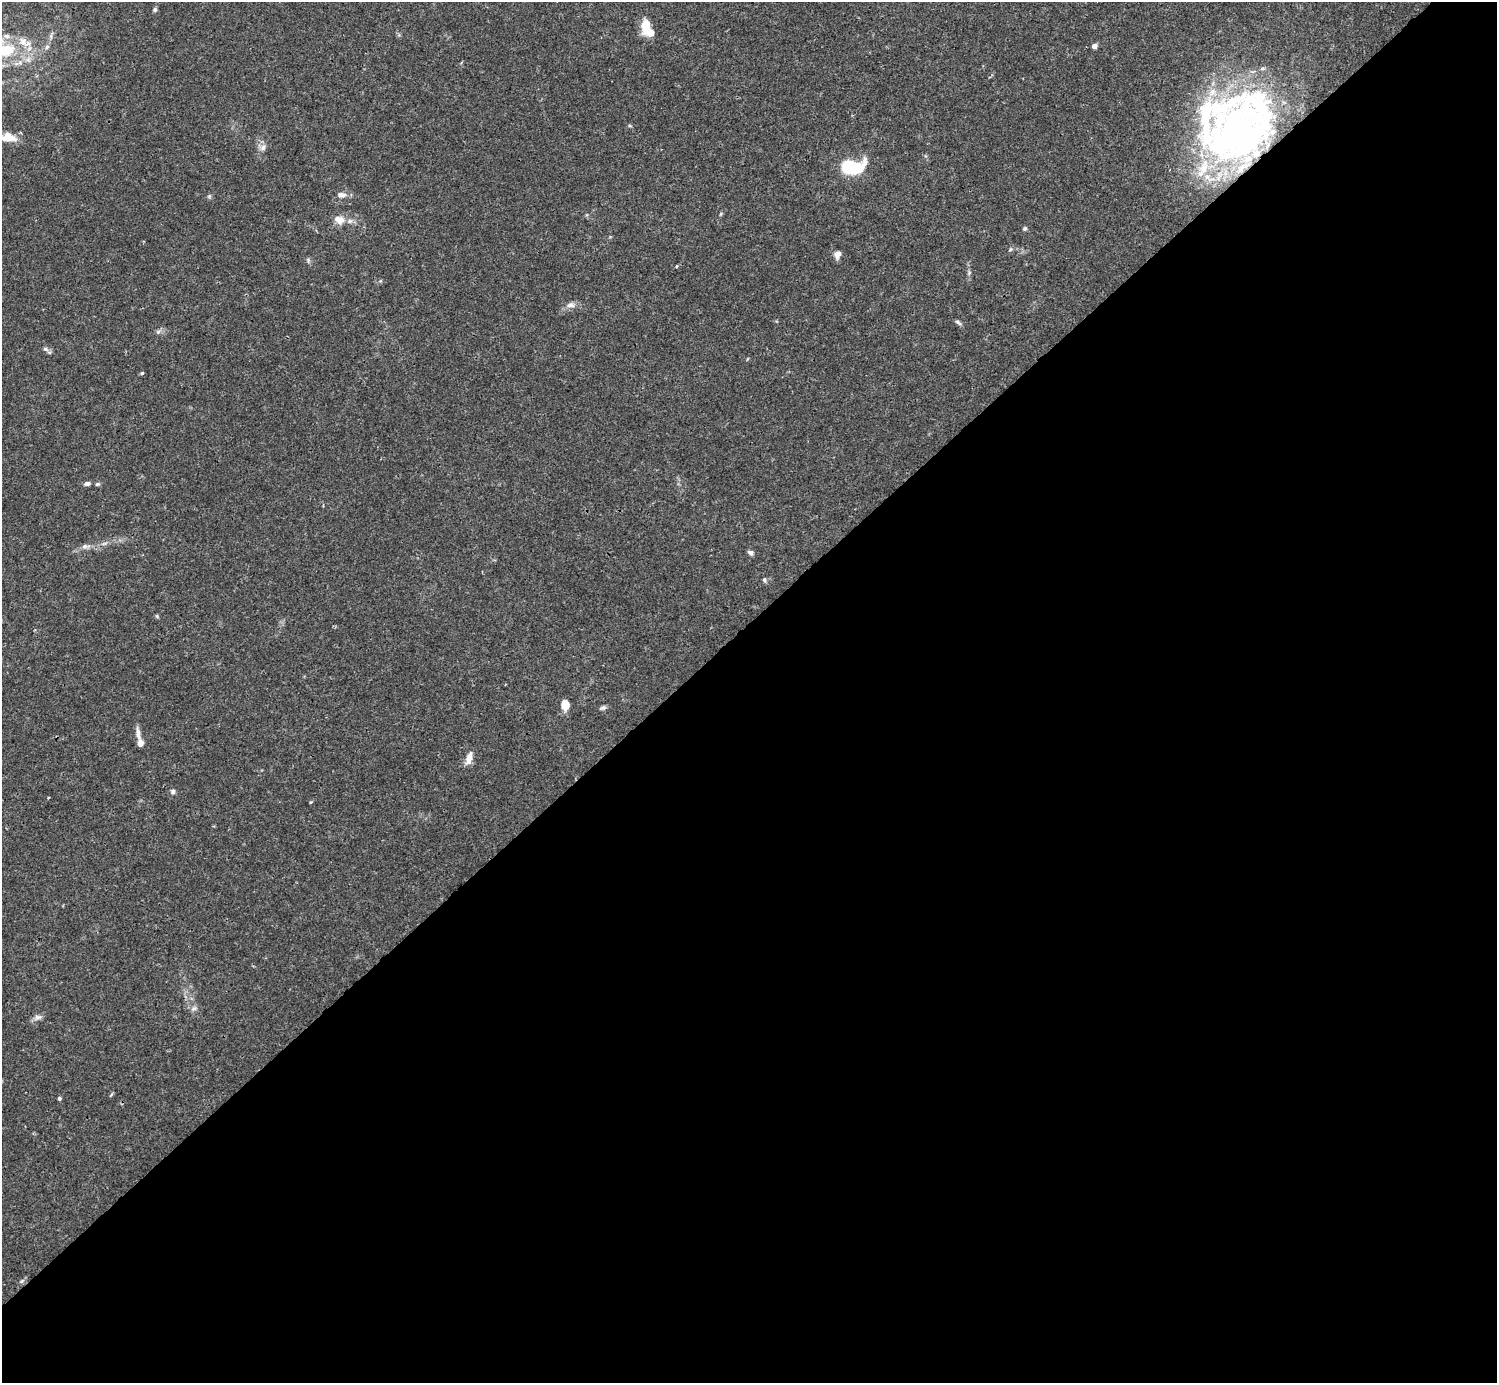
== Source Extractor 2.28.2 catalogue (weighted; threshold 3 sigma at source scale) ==
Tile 15 of 4 x 4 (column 3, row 4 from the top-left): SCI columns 2990-4484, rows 158-1538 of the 5982 x 5981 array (HDU 1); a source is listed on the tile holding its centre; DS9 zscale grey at full resolution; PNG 1499 x 1385 px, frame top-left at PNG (2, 2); no overlay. Shown black and unused: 55% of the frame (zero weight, under 3 of 4 exposures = <1% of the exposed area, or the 3 px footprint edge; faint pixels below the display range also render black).
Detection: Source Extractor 2.28.2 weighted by HDU 2 'WHT'; one run over the whole footprint, this tile lists its part. Background 0.0165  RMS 0.0022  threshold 0.00978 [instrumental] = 3 sigma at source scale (4.5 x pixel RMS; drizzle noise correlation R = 1.50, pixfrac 1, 0.05/0.05 arcsec/px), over >= 5 px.
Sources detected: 55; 3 inside a brighter object's white glare — not listed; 10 inside a brighter listed object's ellipse — not listed separately; the other 42 listed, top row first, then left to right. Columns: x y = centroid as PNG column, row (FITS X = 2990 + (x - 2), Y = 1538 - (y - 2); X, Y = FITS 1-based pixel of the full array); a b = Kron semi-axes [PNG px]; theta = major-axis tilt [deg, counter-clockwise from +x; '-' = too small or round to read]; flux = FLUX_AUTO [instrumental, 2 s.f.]
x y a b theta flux
155 10 6 5 - 0.41
646 26 18 10 82 4
1094 46 4 4 - 1.5
47 47 7 5 67 0.55
6 50 25 17 18 9.8
630 126 6 3 -19 0.25
1238 127 89 49 87 64
8 137 18 10 -5 3.5
263 148 9 7 74 0.97
851 167 17 10 5 19
341 195 12 8 -5 1.2
209 196 6 5 - 0.36
720 214 6 3 69 0.26
339 220 14 10 -19 2.5
1025 229 5 5 - 0.39
1010 249 6 5 - 0.37
837 254 9 7 69 1.3
308 260 7 5 -78 0.43
677 266 3 3 - 0.26
969 273 7 5 79 0.43
571 305 12 8 8 1.1
958 322 10 4 -35 0.51
158 332 7 5 43 0.54
45 349 8 5 -27 0.64
142 373 4 3 - 0.4
87 484 8 5 5 0.76
97 484 6 5 - 0.37
105 543 8 3 19 0.5
85 546 8 7 - 0.74
751 553 7 5 -30 0.69
764 580 7 5 -86 0.45
157 616 6 5 - 0.28
565 705 9 7 -78 3.4
603 708 9 6 14 0.56
138 734 20 6 -79 1.4
469 758 15 7 74 2
173 791 6 6 - 0.54
311 802 5 3 - 0.2
194 1008 10 6 30 0.69
37 1017 12 6 21 0.95
59 1098 4 4 - 0.41
22 1281 7 4 53 0.4
Overlapping masked pixels (flux is a lower limit): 1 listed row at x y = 1238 127
Isophote crosses this tile's border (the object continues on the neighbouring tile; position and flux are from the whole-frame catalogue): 2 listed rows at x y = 6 50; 8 137